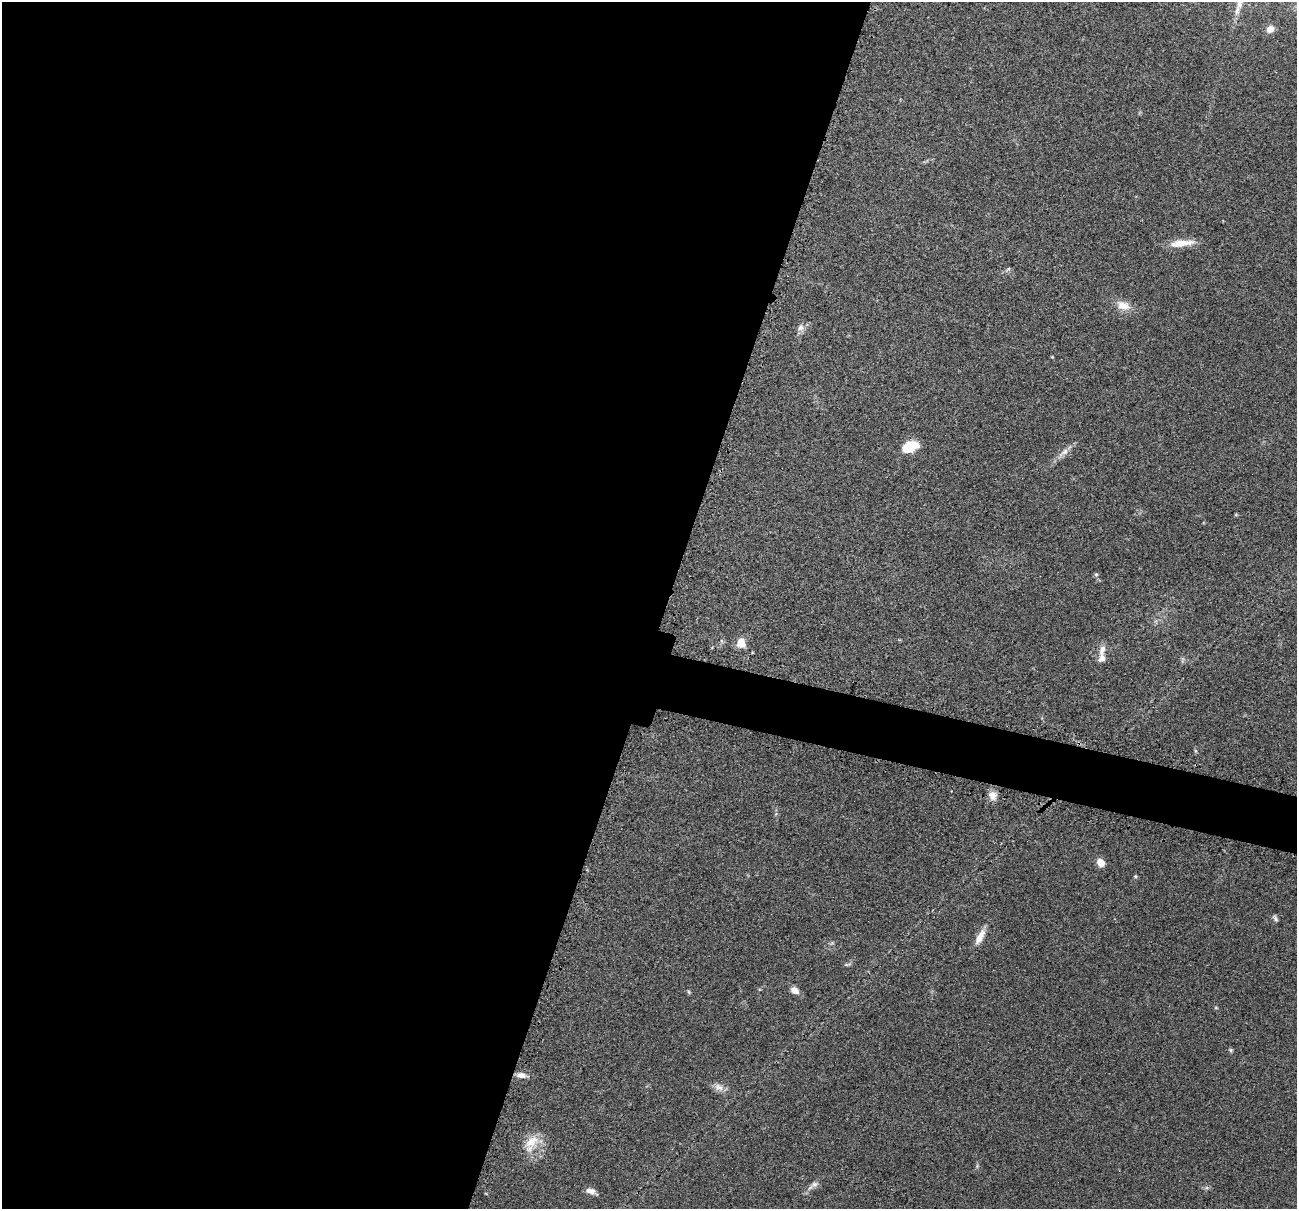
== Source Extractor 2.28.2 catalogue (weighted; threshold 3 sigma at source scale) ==
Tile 5 of 4 x 4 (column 1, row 2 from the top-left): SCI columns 31-1325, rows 2568-3774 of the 5241 x 5259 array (HDU 1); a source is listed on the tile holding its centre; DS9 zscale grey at full resolution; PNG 1299 x 1211 px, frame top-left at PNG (2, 2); no overlay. Shown black and unused: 54% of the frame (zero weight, under 3 of 4 exposures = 3% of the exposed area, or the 3 px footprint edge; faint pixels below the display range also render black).
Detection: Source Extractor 2.28.2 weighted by HDU 2 'WHT'; one run over the whole footprint, this tile lists its part. Background 0.054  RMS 0.0056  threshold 0.0252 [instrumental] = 3 sigma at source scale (4.5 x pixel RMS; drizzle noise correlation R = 1.50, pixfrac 1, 0.05/0.05 arcsec/px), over >= 5 px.
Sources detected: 26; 1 inside a brighter listed object's ellipse — not listed separately; the other 25 listed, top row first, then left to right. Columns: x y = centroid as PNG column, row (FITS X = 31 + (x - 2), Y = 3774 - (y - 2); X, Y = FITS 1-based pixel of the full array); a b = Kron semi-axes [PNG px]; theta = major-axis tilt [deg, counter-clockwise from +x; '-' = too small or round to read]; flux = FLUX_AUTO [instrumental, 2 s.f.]
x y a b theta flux
1270 29 8 7 - 4
1181 243 32 8 6 8.2
1008 269 7 4 45 0.89
1123 306 19 11 -23 6.6
800 328 11 8 56 2.7
910 447 15 9 22 16
1064 452 17 6 38 3.7
1236 515 5 3 - 0.5
1096 574 6 5 - 0.83
741 643 12 10 -80 6
1102 650 15 8 72 3.7
993 796 12 9 -76 4
1100 862 9 7 -54 4.8
1135 876 4 4 - 0.87
1275 919 9 5 -43 1.2
980 937 22 8 61 5.7
847 964 10 4 9 0.95
795 990 8 6 -31 4.7
689 992 6 4 -71 0.64
1231 1050 6 5 - 0.84
521 1075 12 7 -12 3.1
719 1087 13 10 -18 3.5
531 1142 22 13 35 9.6
814 1184 8 7 - 2
590 1191 11 7 -10 3.2